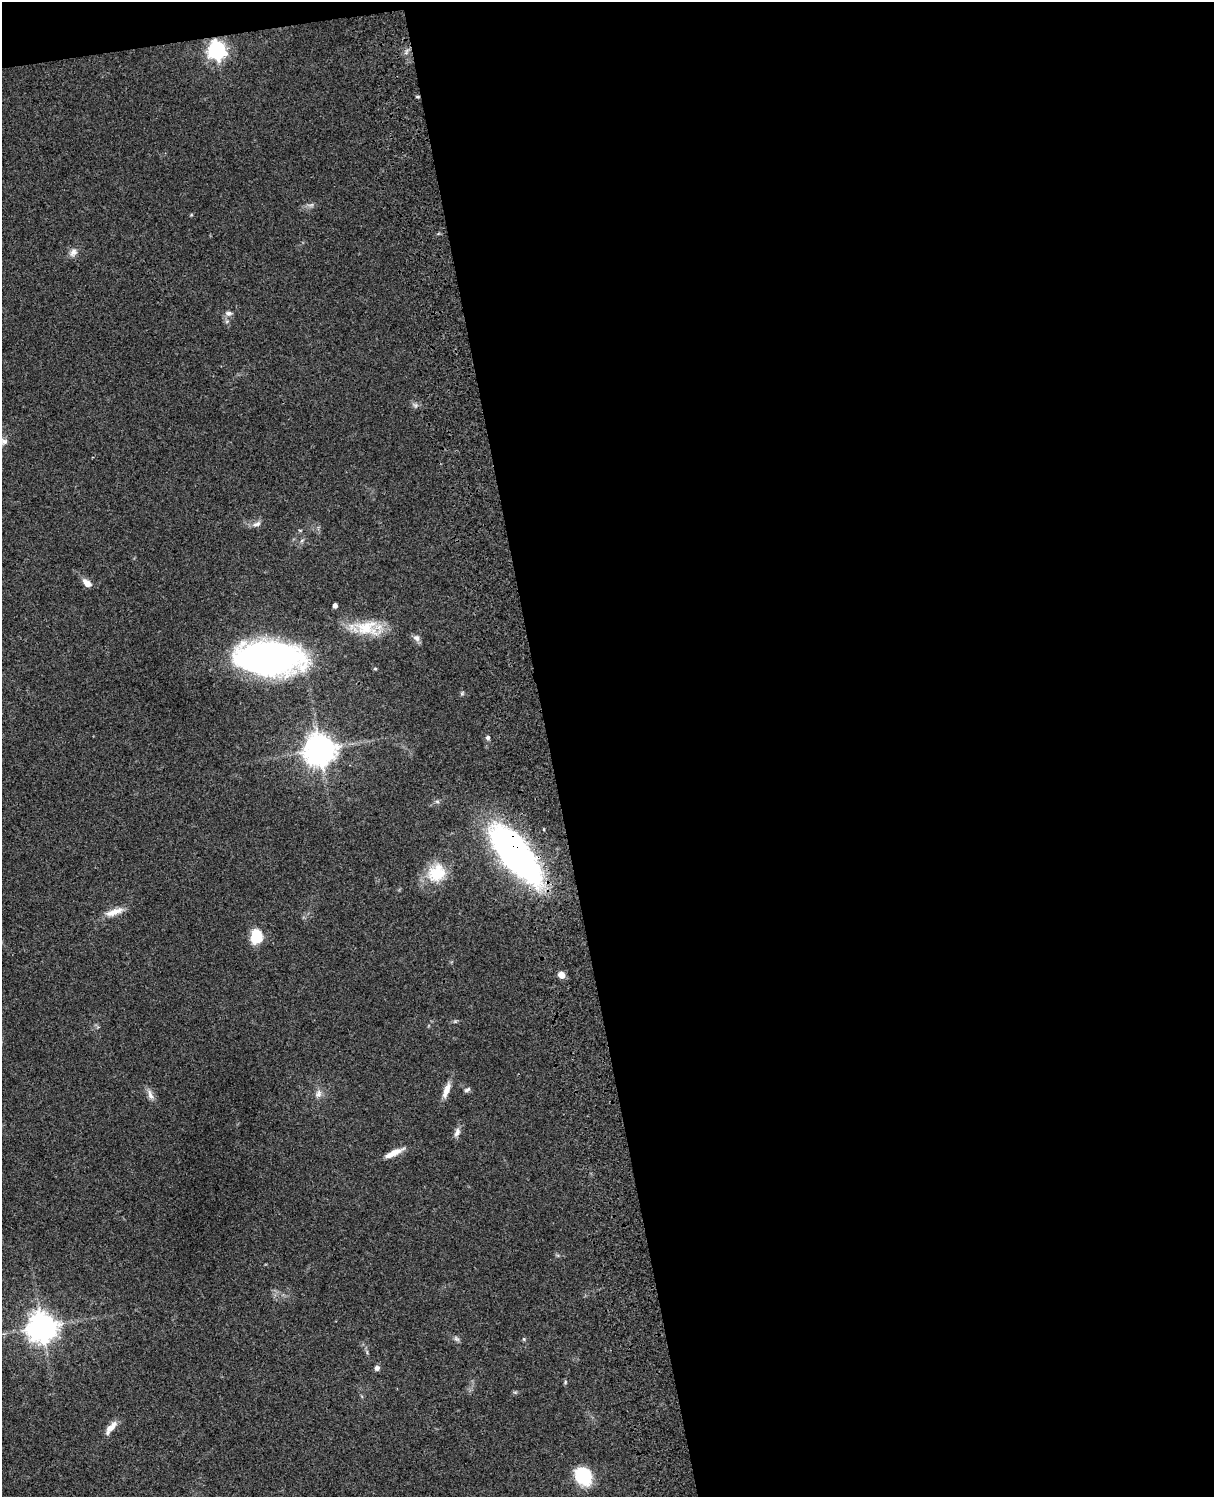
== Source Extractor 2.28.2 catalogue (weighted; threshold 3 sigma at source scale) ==
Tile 4 of 4 x 3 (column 4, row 1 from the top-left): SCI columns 3756-4967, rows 3267-4761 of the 5086 x 4925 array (HDU 1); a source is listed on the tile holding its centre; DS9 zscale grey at full resolution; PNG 1216 x 1499 px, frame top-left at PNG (2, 2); no overlay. Shown black and unused: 56% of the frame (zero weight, under 3 of 4 exposures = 6% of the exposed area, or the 3 px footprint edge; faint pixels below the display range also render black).
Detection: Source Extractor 2.28.2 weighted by HDU 2 'WHT'; one run over the whole footprint, this tile lists its part. Background 0.0759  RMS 0.0057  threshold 0.0258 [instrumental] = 3 sigma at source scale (4.5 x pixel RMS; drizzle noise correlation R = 1.50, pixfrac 1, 0.05/0.05 arcsec/px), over >= 5 px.
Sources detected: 34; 1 too faint to see at this stretch — not listed; the other 33 listed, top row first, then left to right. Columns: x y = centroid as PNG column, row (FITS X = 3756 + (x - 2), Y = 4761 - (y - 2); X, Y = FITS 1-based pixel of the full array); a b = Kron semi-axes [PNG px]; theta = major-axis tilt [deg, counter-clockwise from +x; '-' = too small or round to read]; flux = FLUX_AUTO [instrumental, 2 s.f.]
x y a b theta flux
216 50 7 7 - 240
417 97 5 3 - 0.63
73 252 12 9 57 3.2
229 313 10 6 -5 1.9
415 405 8 4 -36 1.3
257 524 13 6 22 2.4
87 583 12 7 -42 3.9
335 605 4 4 - 2.3
366 627 32 20 9 19
416 638 9 8 - 2.4
270 658 48 23 -3 250
375 669 5 3 - 0.64
462 693 6 4 47 0.79
488 737 6 5 - 1.2
320 749 10 10 - 780
516 855 60 23 -51 230
436 873 26 22 45 18
114 912 26 8 19 6.5
257 937 14 12 86 15
561 975 7 6 - 4.6
446 1090 22 7 70 5.3
467 1090 9 4 30 1.2
318 1094 12 9 67 3.2
150 1095 16 6 -72 3
457 1132 12 7 70 2.8
393 1153 24 6 25 6.6
42 1327 9 9 - 730
456 1339 9 5 -37 1.4
524 1339 5 4 - 0.68
377 1368 6 6 - 2
565 1382 5 5 - 0.77
111 1427 18 7 46 5.5
583 1476 17 14 -48 31
Overlapping masked pixels (flux is a lower limit): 1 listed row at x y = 516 855